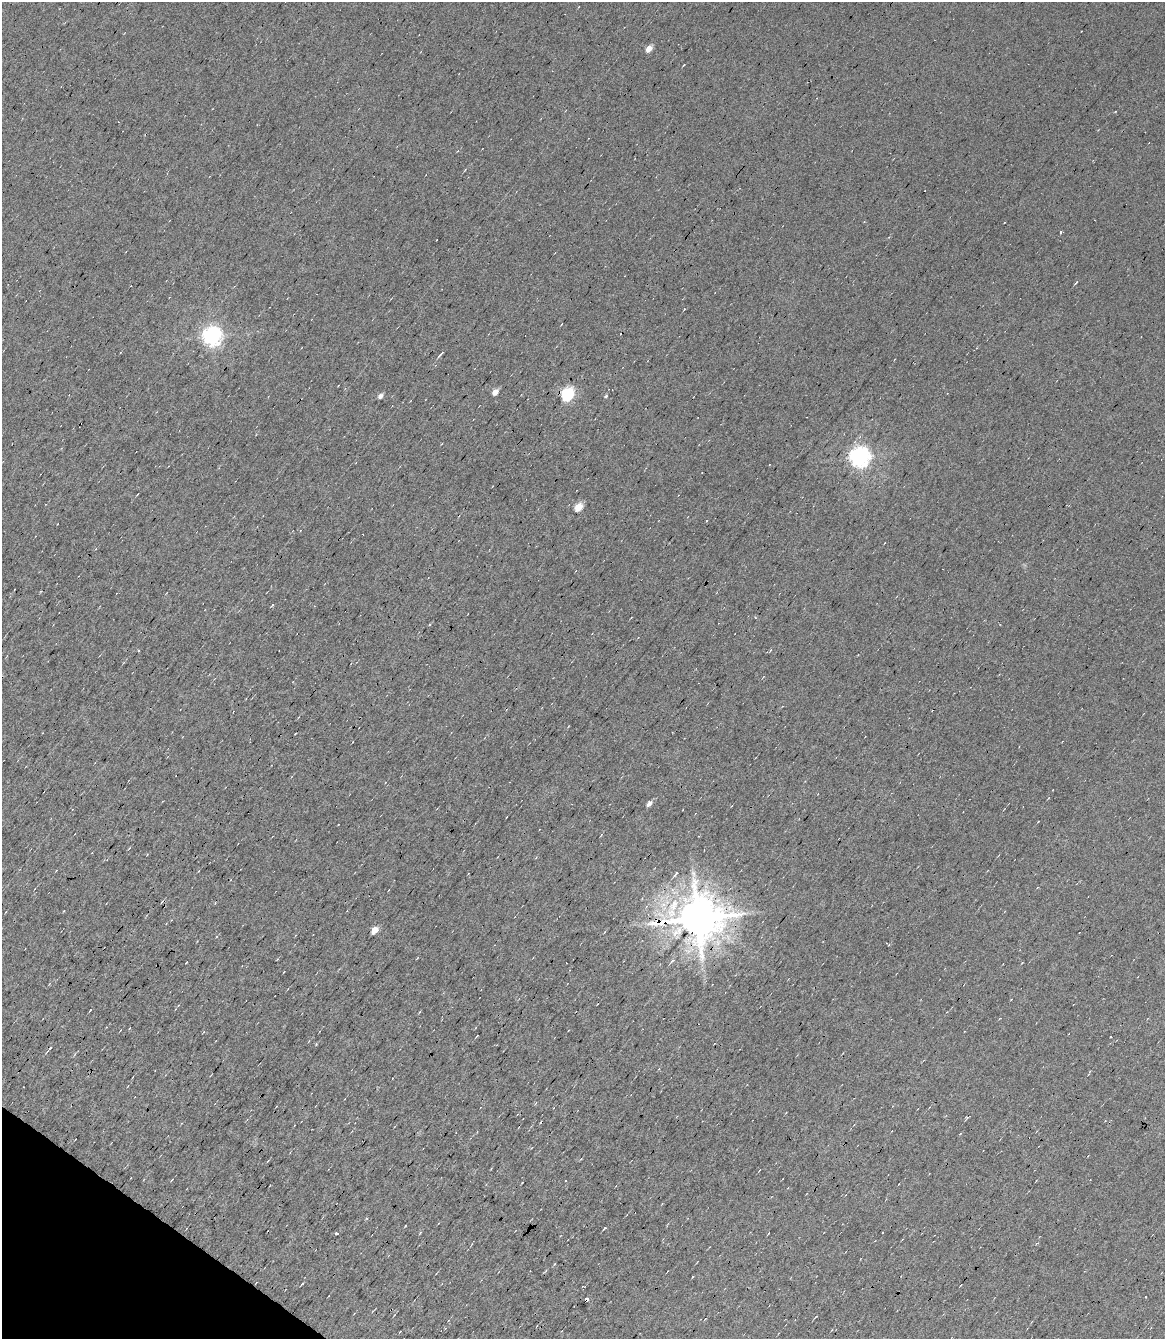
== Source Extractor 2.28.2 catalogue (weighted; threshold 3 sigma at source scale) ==
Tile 6 of 4 x 3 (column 2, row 2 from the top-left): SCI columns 1165-2327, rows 1545-2881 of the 4654 x 4391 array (HDU 1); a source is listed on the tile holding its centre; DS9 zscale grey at full resolution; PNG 1167 x 1341 px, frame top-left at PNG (2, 2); no overlay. Shown black and unused: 3% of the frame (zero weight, under 7 of 13 exposures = <1% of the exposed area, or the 3 px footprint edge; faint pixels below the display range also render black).
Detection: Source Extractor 2.28.2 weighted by HDU 2 'WHT'; one run over the whole footprint, this tile lists its part. Background 0.0179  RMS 0.0058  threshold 0.0237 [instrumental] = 3 sigma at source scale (4.09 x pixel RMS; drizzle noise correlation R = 1.36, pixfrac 0.8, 0.0396/0.0396 arcsec/px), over >= 5 px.
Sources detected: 49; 12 cosmic-ray / hot-pixel residue — not listed; the other 37 listed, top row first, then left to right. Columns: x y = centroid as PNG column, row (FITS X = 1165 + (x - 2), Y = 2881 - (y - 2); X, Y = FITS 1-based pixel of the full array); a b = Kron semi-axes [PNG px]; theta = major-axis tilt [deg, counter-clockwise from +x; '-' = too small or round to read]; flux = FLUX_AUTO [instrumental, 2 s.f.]
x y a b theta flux
648 48 5 4 - 7.3
684 65 3 2 - 0.65
864 222 3 2 - 0.42
1061 232 4 3 - 1.7
1076 282 5 3 - 0.64
562 324 3 2 - 0.34
212 336 7 7 - 260
442 353 6 3 52 1.4
495 392 5 4 - 4.2
567 394 6 6 - 75
380 396 5 5 - 2.1
606 396 4 3 - 0.64
859 457 7 7 - 270
578 507 5 5 - 11
707 521 3 2 - 0.53
272 604 3 3 - 0.94
771 650 4 4 - 0.52
138 651 3 2 - 0.64
649 803 7 4 48 2.4
601 835 5 3 - 0.48
676 873 8 3 51 1.7
698 918 12 12 - 2100
654 923 23 9 1 9.7
375 930 5 5 - 6.6
672 961 8 4 50 1.4
186 962 3 2 - 0.61
90 1010 3 2 - 0.55
477 1036 3 2 - 0.4
50 1048 6 3 46 1.3
536 1103 5 3 - 0.49
405 1226 3 2 - 0.42
605 1228 4 2 - 1.3
882 1232 3 2 - 0.34
336 1233 3 3 - 32
302 1283 3 2 - 0.86
586 1299 3 3 - 19
815 1317 4 2 - 0.43
Overlapping masked pixels (flux is a lower limit): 3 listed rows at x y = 698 918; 654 923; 586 1299